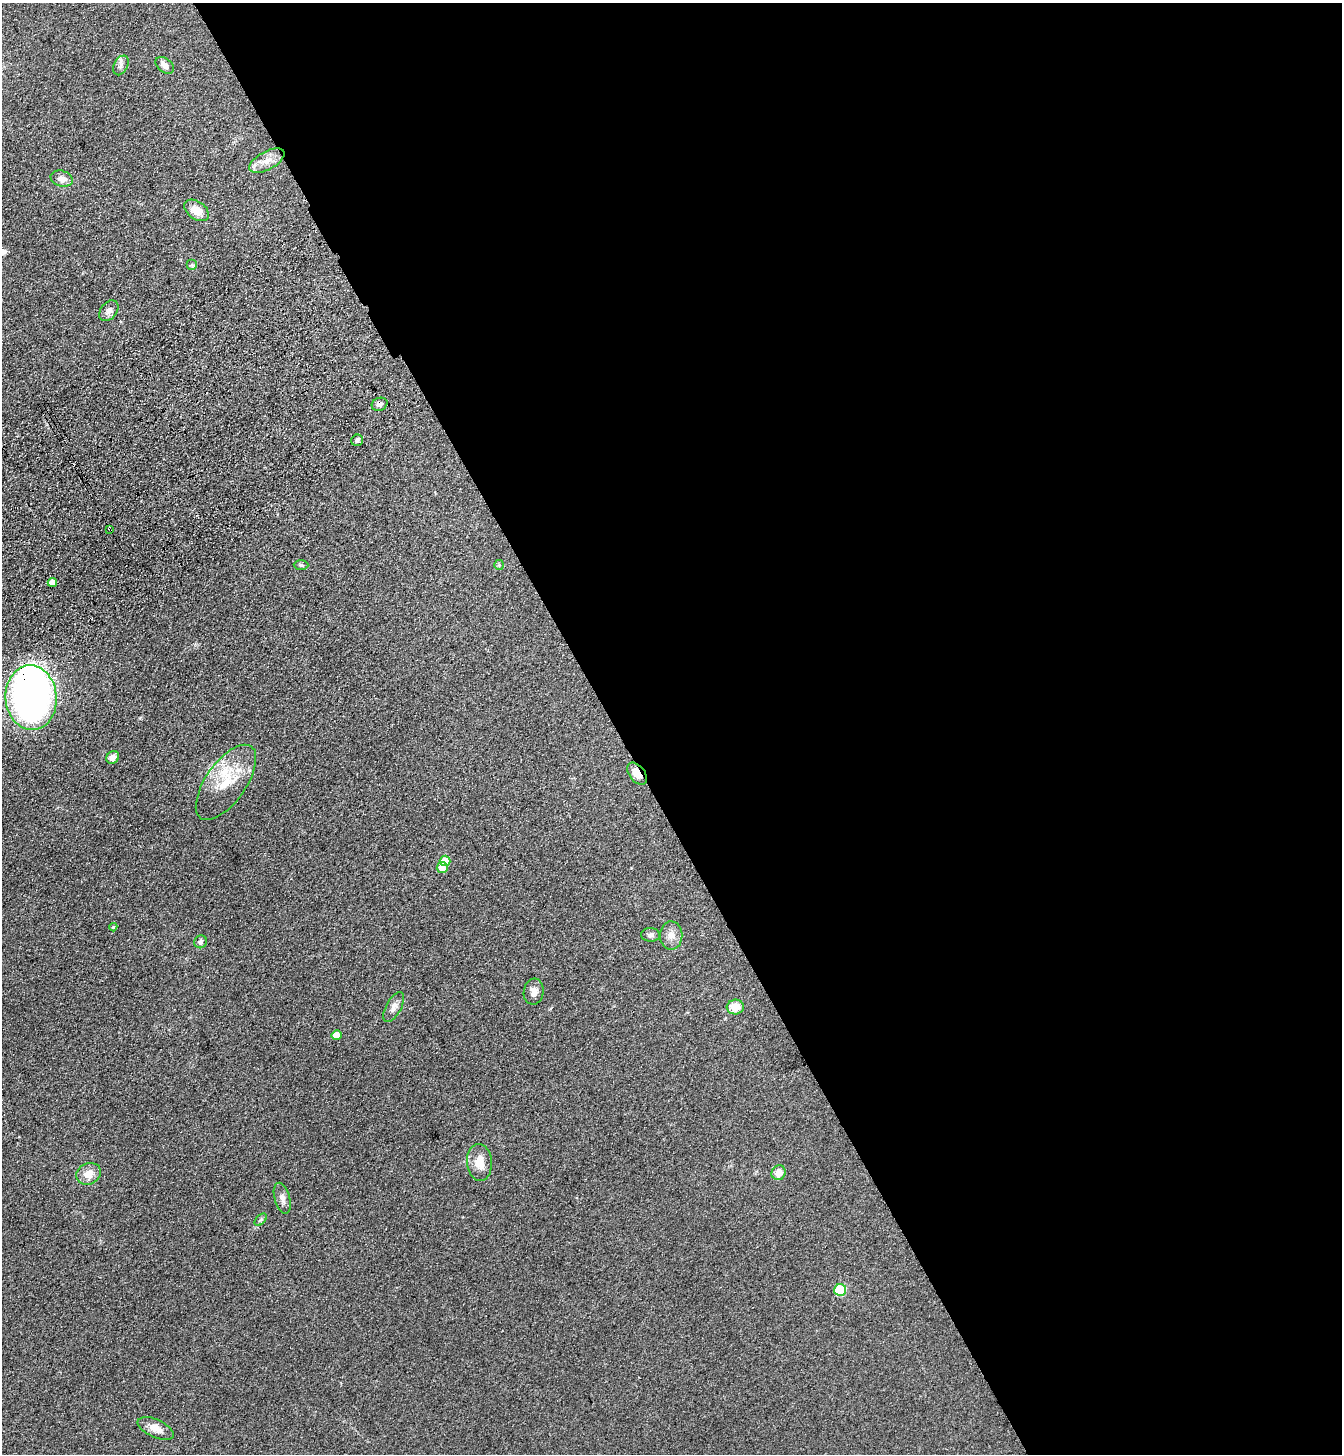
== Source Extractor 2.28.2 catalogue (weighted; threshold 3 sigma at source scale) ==
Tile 8 of 4 x 4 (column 4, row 2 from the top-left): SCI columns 4254-5593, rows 3008-4459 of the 5961 x 6016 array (HDU 1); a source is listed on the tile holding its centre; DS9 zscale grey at full resolution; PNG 1344 x 1456 px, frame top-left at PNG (2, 3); each listed source drawn as its Kron ellipse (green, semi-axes under 4 px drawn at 4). Shown black and unused: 54% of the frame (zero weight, under 3 of 4 exposures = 6% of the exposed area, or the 3 px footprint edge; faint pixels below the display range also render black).
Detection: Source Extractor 2.28.2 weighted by HDU 2 'WHT'; one run over the whole footprint, this tile lists its part. Background 0.119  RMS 0.0092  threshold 0.0414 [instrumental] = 3 sigma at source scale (4.5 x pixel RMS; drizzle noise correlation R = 1.50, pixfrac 1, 0.05/0.05 arcsec/px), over >= 5 px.
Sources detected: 36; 1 inside a brighter object's white glare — neither listed nor drawn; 1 inside a brighter listed object's ellipse — not listed separately; the other 34 listed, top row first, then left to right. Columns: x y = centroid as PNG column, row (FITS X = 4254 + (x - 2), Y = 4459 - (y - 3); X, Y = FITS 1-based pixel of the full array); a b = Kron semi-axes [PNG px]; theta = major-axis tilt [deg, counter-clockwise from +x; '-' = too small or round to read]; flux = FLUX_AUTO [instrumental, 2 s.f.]
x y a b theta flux
121 65 10 7 63 3.5
165 65 10 7 -38 5.3
267 161 19 9 29 10
62 179 11 7 -17 6.5
197 210 13 9 -36 13
192 265 5 5 - 1.5
109 311 12 8 51 4.9
380 404 8 6 25 3.5
357 440 6 5 - 2.1
110 529 3 2 - 0.9
301 565 7 5 -1 1.4
499 565 5 5 - 1.1
52 582 5 4 - 6.8
31 698 32 25 -85 400
113 757 7 6 - 6
637 774 13 7 -53 10
226 782 44 20 55 33
445 861 5 5 - 14
442 868 5 5 - 9.4
113 927 4 4 - 1
651 935 9 7 -3 3
671 935 14 11 -89 7.4
201 942 6 6 - 2.3
534 992 13 10 82 6.3
394 1007 16 7 62 5.5
735 1007 8 7 - 13
337 1035 5 5 - 9.7
479 1162 18 12 -85 12
779 1173 7 7 - 9
89 1174 13 10 26 10
282 1198 16 7 -74 4.8
261 1220 7 4 45 1.5
840 1290 6 6 - 52
156 1428 19 9 -24 8.1
Overlapping masked pixels (flux is a lower limit): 4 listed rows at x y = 380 404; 110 529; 31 698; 637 774